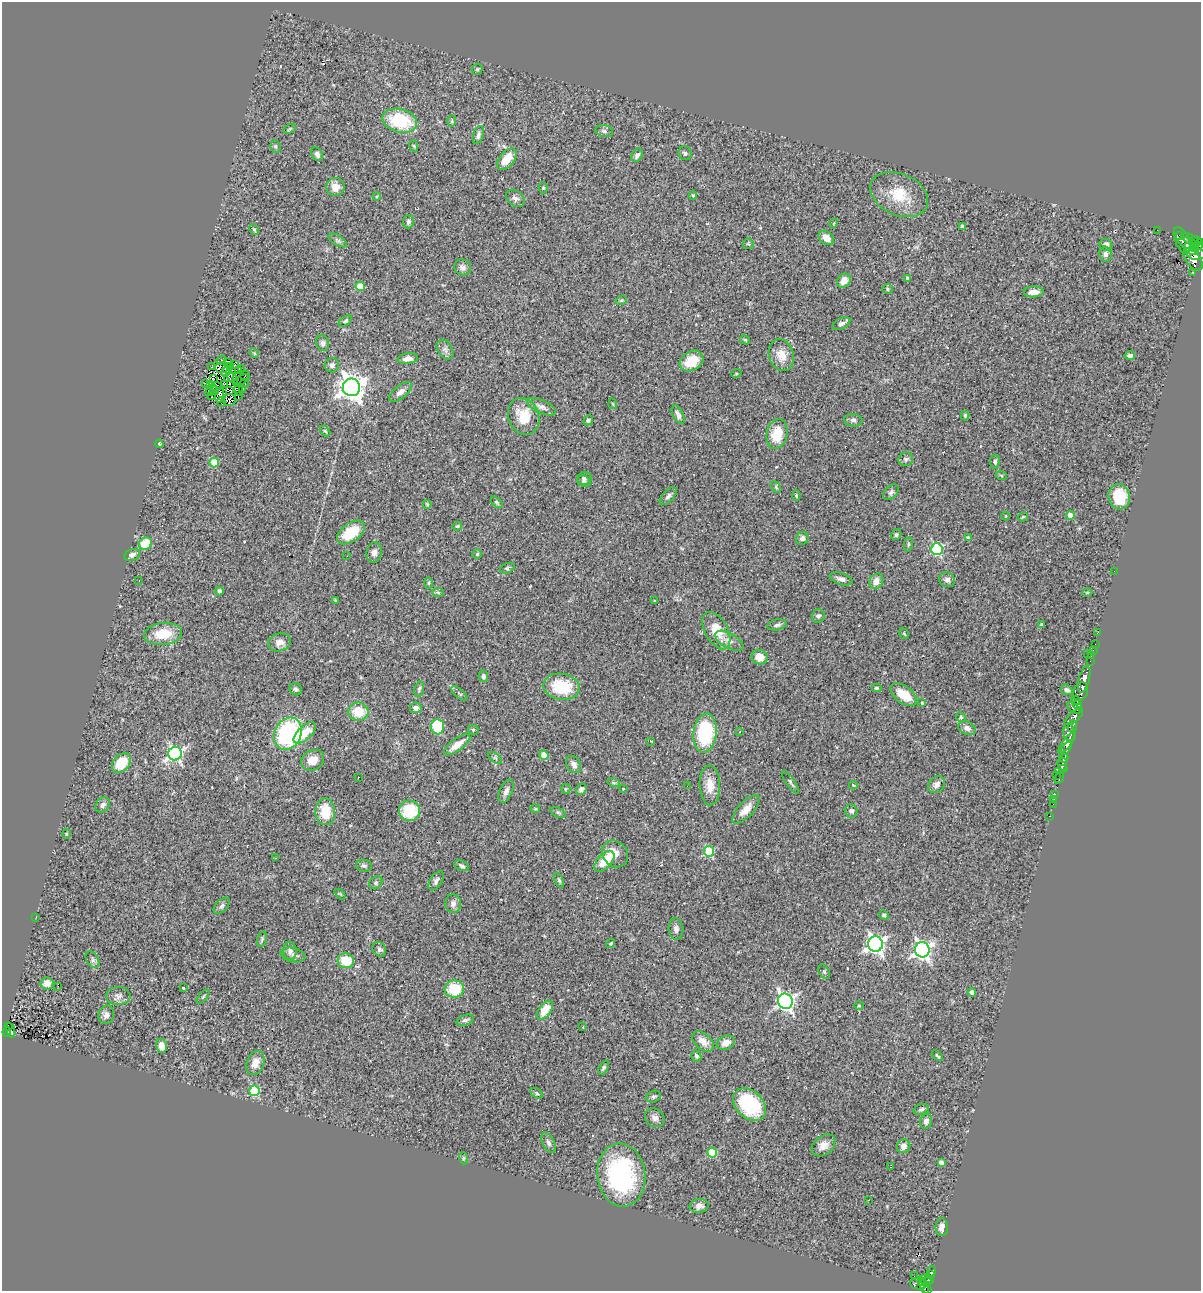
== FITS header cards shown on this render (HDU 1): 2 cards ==
NAXIS1  =                 1199
NAXIS2  =                 1289

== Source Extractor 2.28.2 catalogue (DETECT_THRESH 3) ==
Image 1199 x 1289 px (HDU 1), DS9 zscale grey, 1 PNG px = 1 image px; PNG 1203 x 1293 px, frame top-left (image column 1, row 1289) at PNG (2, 2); each listed source drawn as its Kron ellipse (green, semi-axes under 4 px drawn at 4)
Background 0.691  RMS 0.076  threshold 0.229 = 3 sigma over >= 5 px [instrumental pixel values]
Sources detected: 299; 6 with non-positive FLUX_AUTO (blend fragments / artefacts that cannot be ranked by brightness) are neither listed nor drawn; the other 293 listed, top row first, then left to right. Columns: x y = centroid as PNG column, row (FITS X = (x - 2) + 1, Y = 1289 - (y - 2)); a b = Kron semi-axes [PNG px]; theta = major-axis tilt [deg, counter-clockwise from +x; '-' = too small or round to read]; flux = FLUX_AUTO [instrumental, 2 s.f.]
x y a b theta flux
477 69 6 5 - 6.7
400 121 18 11 -15 270
452 121 6 4 89 6.1
289 129 6 3 28 6.5
604 131 9 6 -10 13
478 135 9 5 72 14
275 146 6 5 - 9.4
414 146 6 3 -71 5.3
685 153 7 6 - 13
317 154 7 5 -59 18
637 155 7 5 58 16
507 159 13 7 51 86
335 187 9 9 - 45
543 188 5 4 - 6.4
899 195 30 20 -25 170
377 196 4 3 - 5.1
693 196 4 4 - 5.2
515 198 10 7 -40 19
408 222 6 5 - 16
834 223 4 2 - 3.5
962 227 4 4 - 11
254 229 5 3 - 6.6
1157 230 2 2 - 9.6
1180 235 4 2 - 440
826 238 8 6 -38 47
1190 239 10 5 -31 920
338 240 10 5 -30 13
1182 240 14 7 -67 440
1196 241 6 3 -19 340
1188 243 10 5 -18 630
748 244 6 5 - 7.8
1106 245 6 6 - 25
1198 245 8 3 46 330
1191 249 8 5 -33 480
1105 254 7 6 - 15
1196 254 9 6 -6 490
1193 259 13 7 -53 1200
463 267 9 7 -30 19
1193 272 3 3 - 44
907 278 4 3 - 6.3
844 281 8 6 53 48
360 286 5 4 - 140
888 289 5 5 - 7.4
1034 292 10 5 1 39
621 300 6 4 20 7.1
345 321 7 4 36 9.2
841 324 9 5 26 15
745 340 5 3 - 6.5
323 343 8 6 -76 16
445 349 11 7 -58 19
254 353 5 4 - 6.1
781 355 16 12 -72 63
1130 356 5 4 - 14
408 359 10 5 8 35
221 360 5 2 - 7.7
691 361 12 9 32 96
227 362 4 2 - 4.1
234 365 2 2 - 5.6
332 365 7 7 - 17
211 367 2 2 - 4.2
221 367 7 5 1 10
230 367 3 2 - 3.8
241 368 2 2 - 6.6
239 371 3 2 - 4.1
226 372 5 3 - 4.9
736 374 5 3 - 4.5
245 376 5 2 - 4.1
229 377 5 3 - 5.2
233 378 7 2 -53 10
213 379 4 2 - 3.7
241 380 9 2 31 13
206 383 4 3 - 9.6
244 383 5 3 - 6.3
225 384 3 2 - 7.7
211 385 4 3 - 4.9
216 386 7 2 11 4.2
351 387 9 8 - 5200
243 389 3 3 - 7.6
211 390 7 3 48 21
214 390 4 3 - 8.3
239 390 5 2 - 1.3
230 391 3 2 - 3.6
400 392 14 6 38 30
220 395 8 3 79 11
212 396 4 3 - 0.67
238 397 3 2 - 2.2
229 400 6 6 - 13
221 402 5 2 - 6.6
613 404 5 3 - 4.3
542 407 16 6 -24 24
678 415 10 5 -63 22
965 415 5 4 - 7.1
524 416 19 15 -68 120
588 420 5 4 - 9.7
853 420 9 6 -4 18
325 431 6 4 -44 6.2
777 434 15 10 78 120
159 444 4 4 - 5
906 459 7 7 - 13
995 461 7 5 84 10
214 462 5 4 - 150
1001 475 5 3 - 5.7
584 478 7 6 - 14
584 481 7 5 -27 13
776 487 6 4 -59 6.5
891 492 9 6 44 14
796 495 5 3 - 5.1
668 496 11 5 48 16
1119 497 13 10 -78 170
497 502 7 4 -44 7.7
427 504 4 3 - 6.3
1071 515 4 4 - 43
1006 516 4 3 - 3.4
1023 517 5 4 - 5.3
457 526 5 4 - 6.2
351 532 16 9 36 160
896 535 6 4 57 7.4
968 537 4 3 - 5.2
802 538 6 6 - 15
145 544 7 6 - 130
908 544 7 4 82 7.7
937 549 6 5 - 600
374 552 10 7 80 25
477 554 5 4 - 8.1
132 555 8 5 23 18
347 556 2 2 - 2.8
507 568 7 5 21 8.8
1114 571 2 2 - 93
841 579 12 5 -18 22
947 580 8 7 - 21
139 581 3 2 - 4.7
876 581 8 6 59 36
429 583 6 4 89 6.2
219 591 4 4 - 9
438 592 6 4 -3 8.2
1087 592 5 3 - 5.4
335 600 4 3 - 4.5
654 601 3 2 - 3.9
818 616 7 6 - 13
777 625 10 5 11 14
1042 625 3 3 - 8.1
716 631 20 11 -62 110
1097 633 2 2 - 8.1
163 634 19 11 6 140
904 634 6 3 -56 5.3
729 641 16 7 -29 29
279 642 11 9 16 38
1095 644 2 2 - 3.8
1093 650 3 2 - 18
1088 653 2 2 - 16
1091 656 2 2 - 2.8
760 657 8 7 - 60
1090 661 3 2 - 4.7
483 676 6 4 -81 12
1084 679 13 5 75 740
561 687 18 13 -9 200
877 688 5 4 - 7.7
296 689 6 5 - 13
419 689 8 4 73 9.5
1067 690 6 4 -38 14
1081 692 9 7 70 320
459 694 10 4 -40 9.4
904 695 15 8 -37 93
1076 700 4 3 - 80
922 703 3 3 - 5.2
1077 705 4 3 - 120
416 708 6 5 - 21
1074 708 7 4 -34 250
358 712 10 9 - 110
961 717 5 4 - 6.8
1074 717 11 5 40 430
1072 726 6 4 68 190
437 727 8 6 -86 250
967 728 9 6 -23 22
473 730 5 5 - 6.2
740 732 3 2 - 3.7
1069 732 9 6 -80 530
305 733 14 6 43 100
705 733 20 11 83 400
288 734 16 13 64 630
651 741 3 3 - 4.5
1067 743 13 4 53 520
457 745 16 6 37 66
1066 748 7 4 55 470
175 754 7 6 - 1200
544 755 4 4 - 95
495 758 8 4 -37 8.5
1064 758 5 3 - 270
313 760 12 9 30 52
121 763 11 8 50 130
574 764 9 7 -58 26
1062 764 6 5 - 230
1061 770 6 3 12 85
1056 775 3 2 - 23
358 777 3 2 - 4.8
1059 777 6 3 71 160
790 782 13 4 -54 11
614 783 6 4 -18 7.1
937 784 10 7 43 19
710 785 20 10 -88 69
853 785 4 3 - 8.5
687 786 3 2 - 3.6
566 789 5 4 - 5.9
581 789 6 5 - 15
623 789 3 3 - 4.4
506 791 12 6 66 21
1055 795 3 3 - 19
1054 799 2 2 - 7.6
1053 804 2 2 - 5.1
103 805 8 6 50 17
535 809 5 3 - 5.8
746 809 18 7 47 53
409 811 10 10 - 180
851 811 6 6 - 15
325 812 13 10 -88 130
558 812 8 4 -22 8.5
1050 816 3 2 - 14
66 834 5 3 - 5
709 851 5 5 - 280
615 854 14 12 -49 56
276 858 2 2 - 3.4
604 861 13 7 47 130
364 866 8 6 -10 13
462 866 8 5 -25 13
559 880 8 4 -65 9
436 881 11 6 56 18
376 883 7 6 - 9.7
340 894 6 3 -43 5.6
453 904 9 8 - 24
222 906 10 5 45 13
884 915 5 4 - 9.9
36 917 3 2 - 5.6
676 929 10 7 -86 20
262 939 8 4 77 9.9
611 943 5 3 - 6
875 944 7 7 - 1900
379 949 8 6 -51 14
922 950 7 7 - 1800
290 951 9 6 -88 22
293 955 12 7 -12 21
92 960 9 6 -57 13
346 961 8 7 - 130
824 971 8 5 -62 9.4
47 983 6 6 - 37
58 986 2 2 - 7.8
183 988 3 3 - 12
454 989 10 8 2 160
972 992 4 4 - 13
118 996 12 9 0 26
203 997 8 2 50 5.9
785 1001 8 7 - 1800
859 1005 5 3 - 4.2
545 1010 11 6 53 82
106 1015 9 7 79 25
465 1020 9 5 19 13
8 1026 3 2 - 16
583 1027 2 2 - 3.3
11 1030 7 4 -71 18
7 1032 5 3 - 88
703 1041 13 8 -39 39
726 1043 9 6 23 36
161 1046 7 5 -79 41
696 1056 5 4 - 10
937 1056 6 3 -41 6.9
255 1063 12 8 70 50
604 1068 8 4 59 9.9
254 1091 5 5 - 320
537 1093 7 4 -29 8.4
654 1097 7 5 23 9.8
750 1105 19 13 -45 340
921 1109 8 5 19 12
655 1118 10 8 -38 24
926 1121 8 5 74 20
548 1143 11 6 -64 17
823 1145 13 9 40 40
903 1146 7 6 - 28
712 1152 5 5 - 170
463 1158 6 4 -72 6.8
941 1162 4 3 - 20
890 1167 3 2 - 3.5
621 1175 32 24 -83 650
869 1200 2 2 - 3.2
699 1206 9 7 8 27
942 1227 9 6 -90 30
932 1271 5 4 - 68
931 1275 3 3 - 52
914 1276 2 2 - 12
925 1280 7 3 -26 57
929 1280 5 3 - 51
921 1282 4 3 - 96
918 1284 8 5 -10 220
924 1286 7 4 -69 200
928 1290 3 2 - 60
At the frame edge (FLAGS 8, measured only in part): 2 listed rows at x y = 1198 245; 928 1290
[6 non-positive-flux detections neither listed nor drawn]